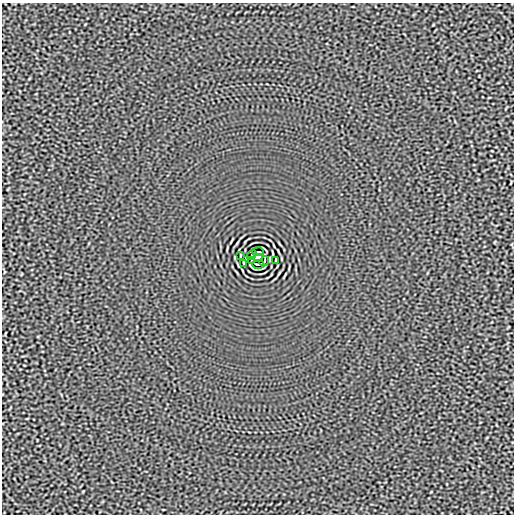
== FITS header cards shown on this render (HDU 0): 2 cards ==
NAXIS1  =                  512
NAXIS2  =                  512

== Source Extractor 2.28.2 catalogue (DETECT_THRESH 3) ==
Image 512 x 512 px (HDU 0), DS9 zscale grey, 1 PNG px = 1 image px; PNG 516 x 516 px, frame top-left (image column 1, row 512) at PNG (2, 3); each listed source drawn as its Kron ellipse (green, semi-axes under 4 px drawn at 4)
Background -3.06e-05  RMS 0.0015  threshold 0.00464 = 3 sigma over >= 5 px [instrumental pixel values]
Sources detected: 9; all 9 listed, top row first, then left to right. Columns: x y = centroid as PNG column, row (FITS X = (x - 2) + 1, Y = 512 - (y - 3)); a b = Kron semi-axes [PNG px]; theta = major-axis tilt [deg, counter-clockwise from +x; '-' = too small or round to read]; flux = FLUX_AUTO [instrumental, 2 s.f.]
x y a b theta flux
258 252 6 2 0 0.15
252 255 5 2 - 0.032
240 256 3 2 - 0.064
258 258 5 4 - 4
276 260 3 2 - 0.064
251 261 3 2 - 0.082
264 261 5 2 - 0.032
244 263 4 2 - 0.087
258 264 6 2 0 0.15